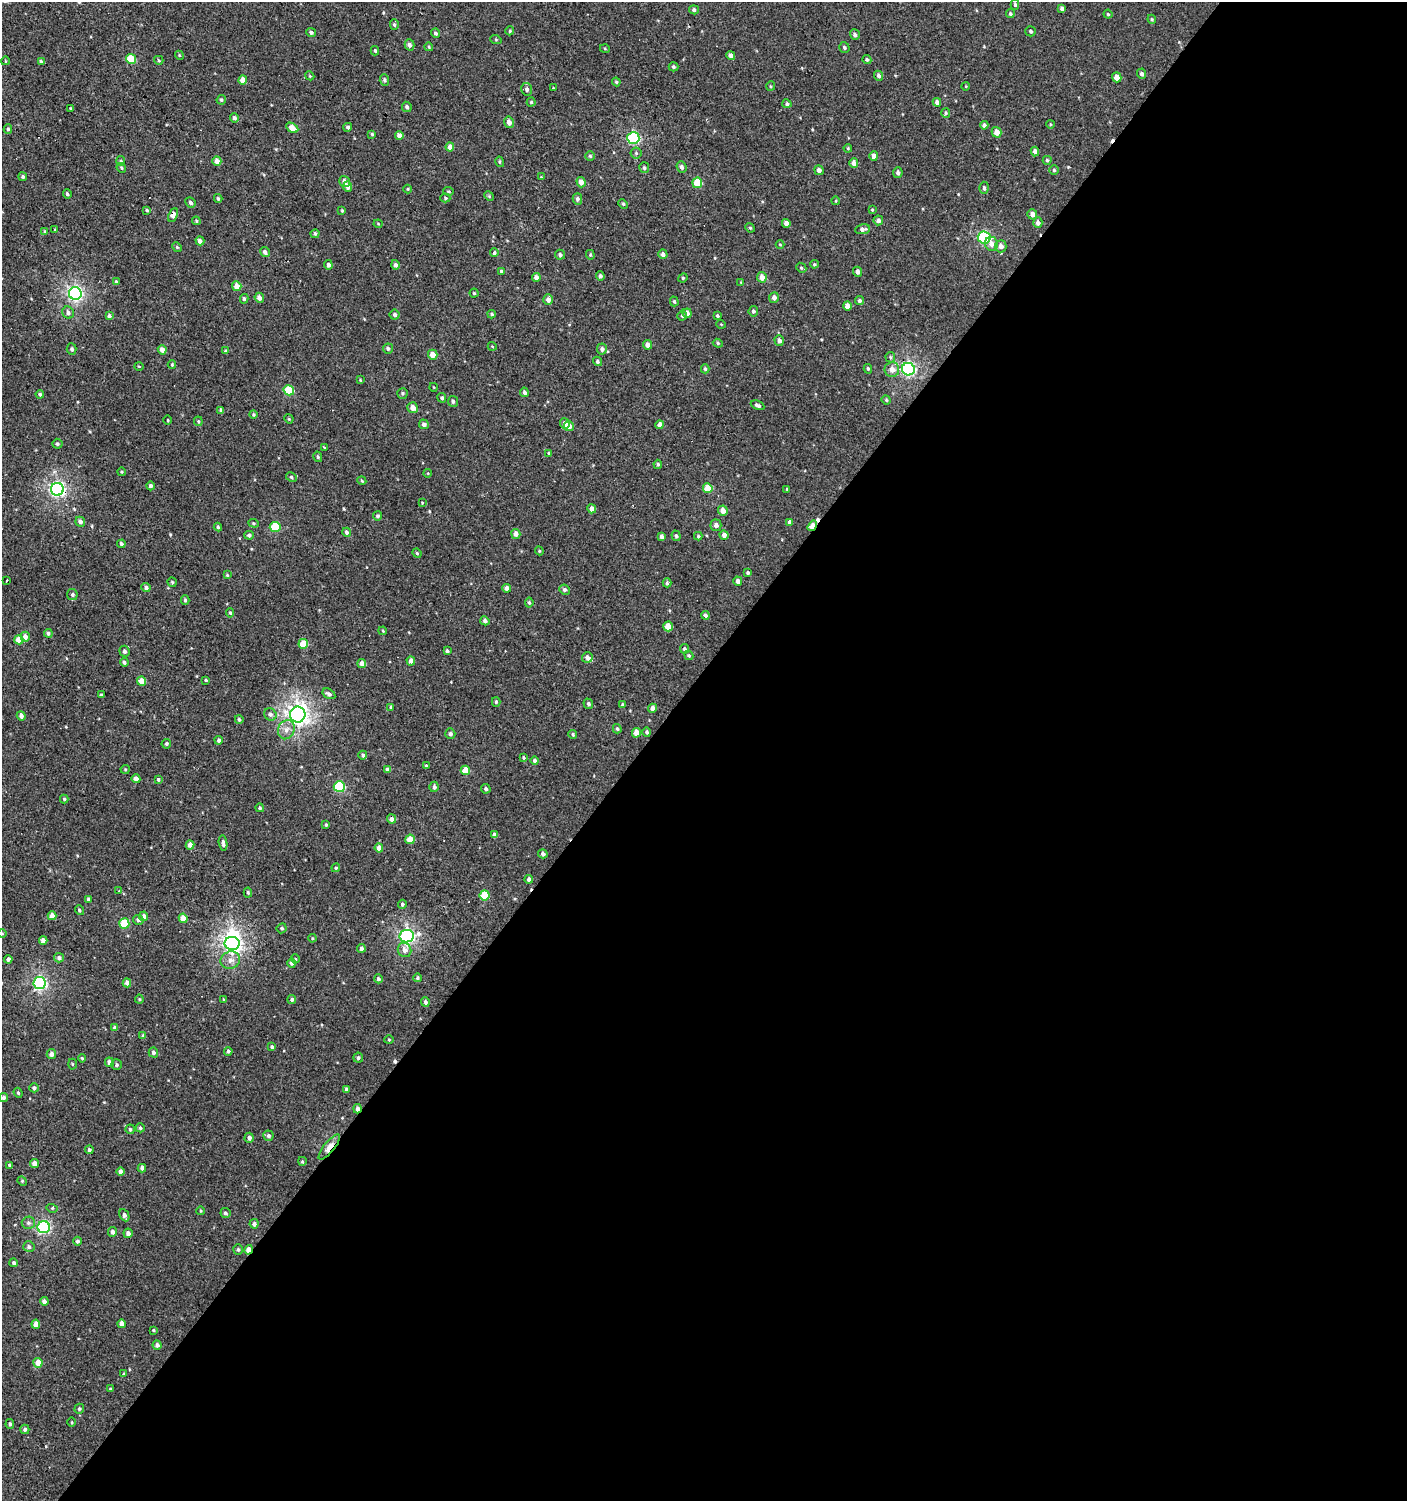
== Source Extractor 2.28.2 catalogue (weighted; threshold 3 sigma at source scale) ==
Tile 12 of 4 x 4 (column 4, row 3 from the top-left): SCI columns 4383-5787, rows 1503-3001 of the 6020 x 6000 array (HDU 1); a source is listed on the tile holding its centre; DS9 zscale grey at full resolution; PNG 1409 x 1503 px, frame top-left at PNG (2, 2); each listed source drawn as its Kron ellipse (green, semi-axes under 4 px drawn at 4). Shown black and unused: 55% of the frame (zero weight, under 2 of 3 exposures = <1% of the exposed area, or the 3 px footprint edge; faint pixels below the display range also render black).
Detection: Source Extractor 2.28.2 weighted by HDU 2 'WHT'; one run over the whole footprint, this tile lists its part. Background 9.70e-04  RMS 0.0059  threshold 0.0267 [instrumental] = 3 sigma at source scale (4.5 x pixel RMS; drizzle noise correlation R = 1.50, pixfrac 1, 0.0396/0.0396 arcsec/px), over >= 5 px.
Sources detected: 388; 1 inside a brighter object's white glare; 7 cosmic-ray / hot-pixel residue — neither listed nor drawn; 1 inside a brighter listed object's ellipse — not listed separately; the other 379 listed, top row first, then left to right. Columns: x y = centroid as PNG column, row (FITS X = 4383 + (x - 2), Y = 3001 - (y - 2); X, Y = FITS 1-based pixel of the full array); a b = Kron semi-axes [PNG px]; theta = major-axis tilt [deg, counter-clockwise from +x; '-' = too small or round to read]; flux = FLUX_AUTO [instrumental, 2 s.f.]
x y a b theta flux
1015 5 5 4 - 0.93
1062 9 4 3 - 1.4
694 10 5 4 - 1.3
1010 14 4 4 - 1.1
1108 14 4 4 - 0.69
1152 19 4 4 - 0.66
394 25 5 4 - 1.1
510 31 4 4 - 0.69
1031 31 5 5 - 1
311 32 5 4 - 1.3
435 33 4 4 - 1
855 35 5 4 - 1.6
496 40 6 3 -20 0.58
409 45 5 4 - 2
429 47 4 3 - 0.58
844 47 5 5 - 1
605 49 5 3 - 0.56
375 51 4 3 - 0.85
179 55 4 3 - 0.54
731 55 4 4 - 2.3
131 59 5 5 - 14
867 59 4 3 - 0.87
159 60 5 4 - 0.64
5 61 4 3 - 0.44
41 61 4 3 - 0.86
673 67 5 4 - 1.1
1142 74 5 4 - 1.6
310 76 4 3 - 0.55
878 76 5 4 - 1.6
1117 77 5 4 - 5.4
243 80 4 4 - 5.7
384 80 5 5 - 1.4
616 82 4 3 - 0.69
771 86 5 4 - 0.65
966 86 4 3 - 0.44
553 88 4 3 - 0.51
527 89 6 5 - 2
221 100 5 4 - 1.1
531 102 4 4 - 0.87
937 102 4 4 - 2.2
787 104 4 4 - 1.3
407 107 5 4 - 1.4
71 108 4 3 - 0.67
946 113 5 4 - 0.76
234 118 5 4 - 1.5
509 122 6 5 - 3.1
1050 124 4 3 - 0.49
984 125 4 4 - 1.6
348 127 4 4 - 1.2
292 128 6 4 -31 6
8 129 5 4 - 0.98
997 132 5 5 - 4.9
372 134 4 4 - 0.74
399 135 4 4 - 3
633 138 6 6 - 61
450 147 4 4 - 3.7
848 148 4 3 - 0.65
1035 152 5 4 - 2.4
636 153 5 5 - 0.94
590 156 4 4 - 0.95
874 156 4 4 - 3
1047 160 4 4 - 0.93
121 161 5 4 - 0.79
217 161 5 4 - 4
500 162 5 4 - 0.71
854 163 5 4 - 3.8
681 167 6 4 -67 1.6
121 168 5 4 - 0.82
644 168 5 5 - 1.2
819 170 5 4 - 2.1
1054 170 4 4 - 0.92
898 173 5 5 - 1.7
23 177 4 4 - 1.1
541 177 3 3 - 0.44
345 181 6 5 - 2.7
581 182 5 4 - 3.5
697 183 5 5 - 14
348 187 5 4 - 3.5
984 188 6 4 -87 1.3
408 189 4 4 - 0.59
449 191 5 4 - 0.64
67 194 5 3 - 1
489 196 5 4 - 0.63
218 198 4 3 - 0.81
445 198 5 4 - 0.72
577 199 5 5 - 1.7
836 201 4 3 - 0.46
190 203 5 5 - 1.4
623 204 5 3 - 0.8
147 210 4 3 - 0.79
872 210 3 3 - 0.52
342 211 4 3 - 0.59
1032 214 5 4 - 2.8
173 215 7 4 68 3.3
878 220 5 5 - 2
196 221 4 3 - 0.59
786 223 4 4 - 3
1038 223 5 4 - 2.2
378 224 4 4 - 0.6
750 228 5 4 - 0.71
862 229 7 5 8 1.8
55 230 4 3 - 0.47
45 232 4 4 - 0.58
315 234 4 4 - 1
984 237 6 6 - 63
200 241 4 4 - 2.2
991 244 7 6 - 3.2
780 245 4 3 - 0.41
1001 246 6 5 - 3.2
177 247 5 4 - 0.63
265 252 5 4 - 2.1
494 253 4 4 - 1.1
663 254 5 4 - 2
560 255 5 5 - 1.5
590 255 5 4 - 0.68
814 264 4 3 - 0.75
328 265 4 4 - 1.8
395 265 5 4 - 1.5
801 268 5 4 - 0.8
501 271 3 3 - 0.66
857 272 5 4 - 2.3
600 276 4 4 - 1.4
762 277 5 4 - 4.6
536 278 4 4 - 2.9
683 278 5 4 - 0.85
116 282 4 3 - 0.71
741 283 4 3 - 0.52
237 286 5 4 - 5.5
75 293 6 6 - 130
474 293 4 4 - 0.62
774 297 5 5 - 2.5
259 298 5 4 - 3
244 299 5 4 - 1.1
548 300 5 4 - 3
674 301 5 3 - 0.72
859 301 4 4 - 1.5
847 306 5 4 - 4.2
753 311 5 4 - 1.2
68 313 6 5 - 2
687 313 5 4 - 3.5
492 314 4 4 - 0.83
395 315 5 5 - 1.6
109 316 4 3 - 1.7
682 316 5 4 - 1.1
717 316 4 3 - 0.86
721 324 5 3 - 0.41
779 341 5 4 - 2.1
718 343 5 4 - 0.83
648 345 5 4 - 3
492 346 4 3 - 0.45
388 348 5 5 - 1.4
72 349 6 5 - 1.1
602 349 5 5 - 1.8
162 350 5 4 - 3.5
225 351 4 3 - 0.78
433 355 5 4 - 6
890 357 5 4 - 0.84
597 361 5 4 - 1.2
172 365 4 3 - 0.61
139 366 5 3 - 0.51
705 369 4 4 - 0.8
868 369 5 3 - 0.85
892 369 7 7 - 4.3
908 369 6 6 - 110
360 380 3 3 - 0.47
433 387 4 3 - 0.41
289 390 5 5 - 19
524 392 5 4 - 1.4
402 393 5 5 - 1
40 394 4 4 - 0.96
442 398 5 4 - 0.95
886 400 5 4 - 0.75
453 401 5 5 - 1.3
758 405 7 4 -24 1.7
412 408 5 5 - 3.9
221 410 4 3 - 1.5
253 415 4 4 - 0.68
289 419 5 3 - 0.54
168 420 4 3 - 0.47
198 421 5 4 - 0.71
424 424 5 4 - 1.8
565 424 5 5 - 2.9
660 425 4 4 - 3.4
569 426 5 5 - 3
57 444 5 5 - 0.86
324 448 4 3 - 2
549 453 4 4 - 0.84
318 457 5 4 - 0.92
658 464 4 4 - 0.99
122 472 4 3 - 0.51
428 473 4 3 - 0.44
291 477 5 4 - 0.97
362 481 4 3 - 0.61
151 486 4 4 - 1.4
708 488 5 4 - 9
57 489 6 6 - 140
787 489 4 3 - 0.57
422 503 3 3 - 0.49
592 509 5 4 - 2.7
723 511 5 4 - 4.9
378 516 5 4 - 1.1
80 522 5 4 - 2.2
790 522 4 4 - 2.1
254 523 5 4 - 0.76
716 525 5 5 - 2.4
812 526 6 4 57 7.3
218 527 4 4 - 0.85
275 527 5 5 - 23
347 532 4 4 - 1.3
516 534 5 4 - 3.3
249 535 5 4 - 1.5
724 535 4 4 - 2.6
676 536 5 4 - 1.1
698 536 4 4 - 0.75
661 537 4 4 - 1.7
121 544 4 3 - 1.5
539 551 4 4 - 0.64
417 553 5 4 - 0.7
748 573 4 3 - 0.91
227 575 4 4 - 0.62
7 581 3 3 - 1.3
738 581 4 4 - 2.5
172 582 5 4 - 0.83
667 583 4 3 - 1.3
146 587 4 4 - 1.7
507 588 4 4 - 2.9
564 590 5 5 - 1.5
72 595 5 5 - 1.3
185 600 5 3 - 0.93
529 603 5 4 - 1
230 613 4 4 - 0.73
705 615 4 4 - 1.5
485 621 5 4 - 1.7
668 626 5 4 - 7.8
383 631 4 3 - 0.55
48 633 4 3 - 1.1
25 637 5 4 - 3.5
19 640 4 4 - 7.6
303 644 5 5 - 12
685 649 5 4 - 1.6
125 651 5 5 - 1.5
447 651 4 3 - 0.98
689 655 5 4 - 0.86
587 657 5 5 - 2.3
411 661 5 4 - 2.6
124 662 4 3 - 1.1
362 663 5 4 - 2.8
206 680 3 3 - 0.61
142 681 5 4 - 6.1
329 694 7 4 -32 1.7
101 695 4 3 - 0.8
496 702 5 4 - 0.81
588 704 5 4 - 1.5
623 705 4 4 - 0.97
391 707 3 3 - 0.65
653 708 4 4 - 3.2
270 714 6 6 - 1.7
298 714 8 7 - 280
21 716 4 4 - 2.1
239 719 4 4 - 1.1
617 729 5 4 - 1.1
286 730 10 8 65 3.6
647 732 4 4 - 1.2
636 733 5 4 - 5.8
450 734 5 5 - 1.4
573 734 5 4 - 0.89
219 740 4 4 - 1.2
166 744 5 4 - 0.99
363 755 4 3 - 1.3
524 758 4 4 - 0.73
535 760 4 4 - 1.5
426 766 3 3 - 0.91
125 769 4 4 - 0.62
387 769 4 4 - 1.4
465 770 5 4 - 8.7
136 779 4 4 - 3.2
158 780 4 3 - 0.75
339 787 5 5 - 38
434 787 5 4 - 1.6
486 789 5 4 - 1.2
64 799 4 4 - 0.76
260 808 4 4 - 0.96
392 819 4 4 - 3.9
326 825 4 3 - 0.71
495 835 4 4 - 2.2
410 839 5 4 - 7
223 843 7 3 -80 1.8
190 845 4 4 - 4
379 848 4 4 - 3.6
543 854 5 4 - 1.8
336 868 4 4 - 0.6
529 879 4 4 - 2.3
119 891 3 3 - 0.65
248 892 5 4 - 0.87
485 895 5 5 - 18
88 899 3 3 - 0.71
402 904 4 4 - 1.1
79 910 5 4 - 0.89
52 916 4 4 - 4.9
144 916 5 4 - 2.6
183 918 5 4 - 6.1
138 920 5 5 - 1.7
124 924 5 5 - 19
282 928 5 5 - 1
2 934 5 3 - 0.51
407 936 7 6 - 130
312 938 4 3 - 0.57
43 940 4 4 - 3.3
232 943 7 6 - 180
361 948 4 4 - 1.9
404 950 7 6 - 3.4
59 958 5 4 - 1.6
8 959 4 4 - 1.8
295 959 4 4 - 0.62
230 960 10 8 21 3.8
292 963 5 4 - 1.6
417 978 4 4 - 0.94
378 979 4 4 - 1.5
40 983 6 6 - 110
127 983 4 4 - 3.5
139 999 4 4 - 0.64
292 999 4 4 - 1.3
224 1000 4 3 - 0.7
425 1002 5 4 - 1.4
115 1028 4 4 - 2.1
143 1036 4 4 - 1.2
389 1039 5 3 - 0.6
272 1047 4 3 - 1.1
228 1051 4 3 - 0.96
153 1052 5 4 - 1.7
51 1054 5 4 - 2.5
82 1058 4 4 - 0.74
358 1058 5 5 - 1.3
109 1062 5 4 - 2.4
72 1064 5 3 - 0.57
117 1065 5 5 - 1.1
34 1088 4 4 - 1.3
346 1089 4 3 - 1.1
18 1093 5 4 - 0.8
4 1097 4 4 - 1.6
358 1109 4 4 - 2.7
140 1128 4 4 - 1
130 1129 4 4 - 1
268 1136 5 5 - 1.6
249 1138 5 4 - 2.1
329 1147 16 5 51 9
89 1150 4 4 - 1.1
302 1161 4 4 - 0.84
35 1163 4 4 - 4.1
9 1165 4 3 - 0.59
142 1168 4 4 - 1.8
120 1172 4 4 - 2.7
22 1181 5 4 - 0.69
52 1208 6 3 -16 0.78
201 1211 4 3 - 0.49
225 1213 5 5 - 1.4
124 1215 6 4 -63 2.2
28 1223 6 6 - 1.5
254 1224 5 4 - 2
44 1227 6 6 - 83
113 1232 5 4 - 2.4
128 1233 5 4 - 2.5
77 1241 4 4 - 1.3
29 1247 5 5 - 1.5
238 1249 5 4 - 1.1
249 1250 5 4 - 5.7
14 1263 4 4 - 1.1
44 1301 4 4 - 2.3
36 1324 4 4 - 4.6
121 1324 4 4 - 2.9
153 1330 3 3 - 0.63
157 1345 4 4 - 1.9
38 1363 5 4 - 6.6
124 1373 4 3 - 0.56
110 1389 4 4 - 0.54
79 1409 5 4 - 0.99
72 1422 4 3 - 0.54
10 1424 5 4 - 1.1
25 1429 4 4 - 1.2
Overlapping masked pixels (flux is a lower limit): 8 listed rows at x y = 173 215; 908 369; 57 489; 812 526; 485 895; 358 1109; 329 1147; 249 1250
Isophote crosses this tile's border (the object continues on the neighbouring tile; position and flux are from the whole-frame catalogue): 1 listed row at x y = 2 934